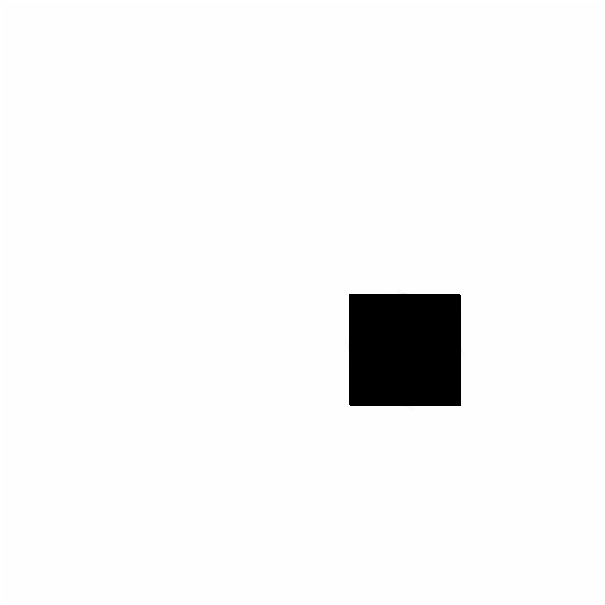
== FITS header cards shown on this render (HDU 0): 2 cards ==
NAXIS1  =                  601
NAXIS2  =                  601

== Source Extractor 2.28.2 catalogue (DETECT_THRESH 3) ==
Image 601 x 601 px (HDU 0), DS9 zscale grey, 1 PNG px = 1 image px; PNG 605 x 605 px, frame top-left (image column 1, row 601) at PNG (0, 0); no overlay
Background 0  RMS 1.4e-38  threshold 4.21e-38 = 3 sigma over >= 5 px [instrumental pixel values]
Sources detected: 92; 56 with non-positive FLUX_AUTO (blend fragments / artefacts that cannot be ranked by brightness) are not listed; the other 36 listed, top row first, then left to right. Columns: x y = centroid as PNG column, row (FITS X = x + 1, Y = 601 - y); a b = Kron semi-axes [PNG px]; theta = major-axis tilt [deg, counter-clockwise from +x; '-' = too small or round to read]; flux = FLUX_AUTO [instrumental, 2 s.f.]
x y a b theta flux
390 247 3 2 - 2.6e-03
427 250 5 4 - 3.2e-02
403 251 5 5 - 7.5e-01
414 251 7 3 -55 2.1e-03
422 254 17 5 -55 3.7e-02
413 258 6 4 -56 1.3e-02
391 259 3 2 - 1.9e-03
403 259 3 2 - 3.7e-02
460 263 4 3 - 6.8e-03
403 267 2 2 - 7.0e-02
441 275 3 2 - 1.5e-03
340 278 8 3 22 5.7e-03
498 300 2 2 - 6.5e-04
301 302 17 16 - 1.9e+01
494 325 5 2 - 8.2e-03
478 329 2 2 - 2.8e-03
495 332 3 2 - 7.1e-03
322 339 3 2 - 3.8e-03
468 347 2 2 - 1.2e-02
499 347 17 7 88 8.7e-01
328 366 3 2 - 1.8e-03
329 371 3 2 - 8.2e-03
309 376 2 2 - 3.9e-03
322 378 7 4 27 1.1e-02
311 379 3 2 - 2.6e-03
499 395 2 2 - 6.0e-03
431 423 5 3 - 4.4e-03
414 431 4 3 - 2.0e-02
333 435 3 2 - 6.6e-03
346 440 4 2 - 1.9e-03
499 440 3 2 - 5.5e-03
493 441 3 2 - 3.0e-03
338 444 7 2 60 2.5e-03
330 445 4 3 - 9.3e-03
317 447 3 2 - 1.6e-03
11 589 27 26 - 5.8e-11
At the frame edge (FLAGS 8, measured only in part): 1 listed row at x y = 11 589
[56 non-positive-flux detections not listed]